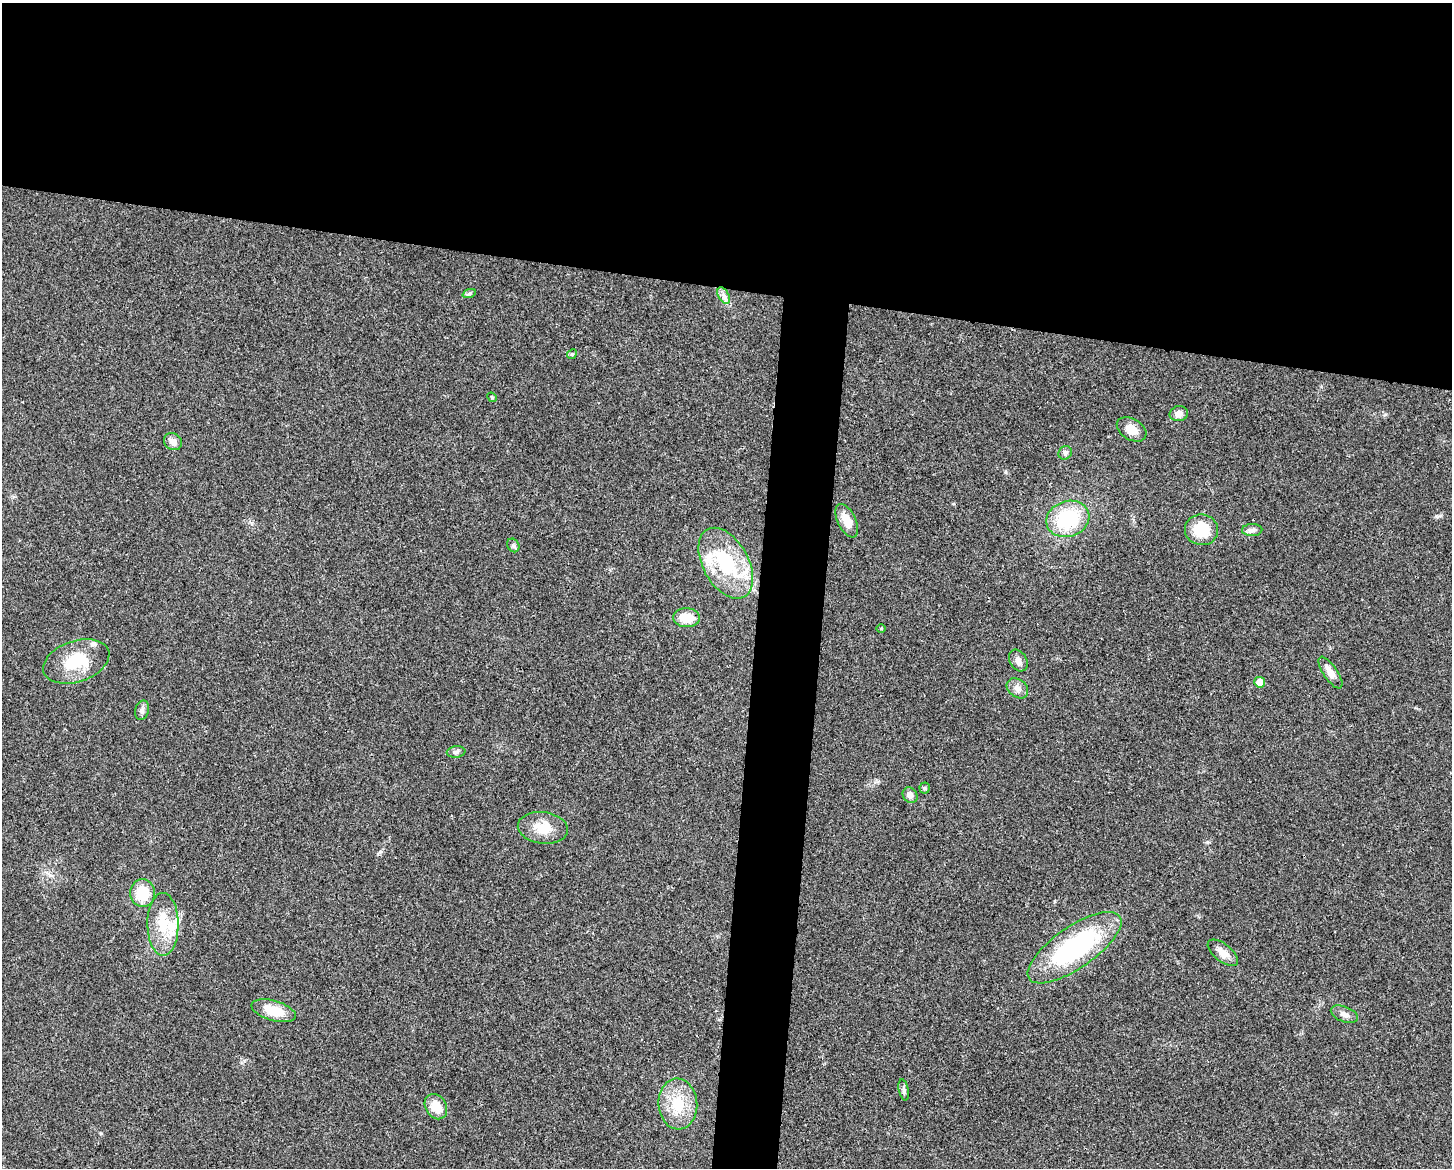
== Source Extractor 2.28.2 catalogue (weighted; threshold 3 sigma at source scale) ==
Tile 2 of 3 x 4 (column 2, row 1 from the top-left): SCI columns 1680-3129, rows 3500-4665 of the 4695 x 4670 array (HDU 1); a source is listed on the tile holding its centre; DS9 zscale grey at full resolution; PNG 1454 x 1170 px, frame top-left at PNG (2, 3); each listed source drawn as its Kron ellipse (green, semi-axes under 4 px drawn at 4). Shown black and unused: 28% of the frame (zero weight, under 3 of 4 exposures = <1% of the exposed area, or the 3 px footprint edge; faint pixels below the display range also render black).
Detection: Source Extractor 2.28.2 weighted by HDU 2 'WHT'; one run over the whole footprint, this tile lists its part. Background 0.0242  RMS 0.0047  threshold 0.021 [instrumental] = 3 sigma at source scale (4.5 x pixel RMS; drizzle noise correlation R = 1.50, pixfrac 1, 0.05/0.05 arcsec/px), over >= 5 px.
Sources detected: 38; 3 inside a brighter listed object's ellipse — not listed separately; the other 35 listed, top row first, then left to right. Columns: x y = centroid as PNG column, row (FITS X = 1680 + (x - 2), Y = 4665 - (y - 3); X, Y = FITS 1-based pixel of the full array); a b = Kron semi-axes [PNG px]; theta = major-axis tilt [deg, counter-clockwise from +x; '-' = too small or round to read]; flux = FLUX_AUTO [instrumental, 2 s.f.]
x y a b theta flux
469 294 7 4 20 0.83
724 296 9 5 -59 1.8
572 354 5 4 - 0.62
492 397 5 4 - 0.56
1179 414 9 7 13 3
1132 429 16 10 -31 4.9
173 442 9 8 - 3
1065 453 7 6 - 1.2
1068 519 22 18 18 32
847 521 18 9 -64 6.6
1201 530 16 15 - 14
1252 530 10 6 2 1.7
513 545 7 5 -59 1
726 563 38 22 -61 35
687 618 13 9 -4 8.9
881 628 5 3 - 0.41
76 661 34 20 19 19
1018 661 11 8 -58 2.3
1330 673 18 7 -56 4.5
1260 682 5 5 - 5.4
1017 688 12 8 -38 2.6
142 710 10 6 75 1.6
456 752 9 5 7 1.4
925 788 5 5 - 0.66
910 795 8 7 - 2.4
543 828 25 16 -7 9.6
143 893 14 12 -85 12
163 924 31 15 -89 14
1074 948 55 20 35 66
1223 953 18 8 -38 4.4
274 1011 23 10 -16 11
1344 1014 14 7 -21 2.6
904 1090 11 5 -78 1.3
678 1104 25 19 -86 14
436 1107 13 10 -58 7.6
Unlisted compact peaks at least as high as the median listed source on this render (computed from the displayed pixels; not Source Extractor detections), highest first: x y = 380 852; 101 1133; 1207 842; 1439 516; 1385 414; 1006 472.